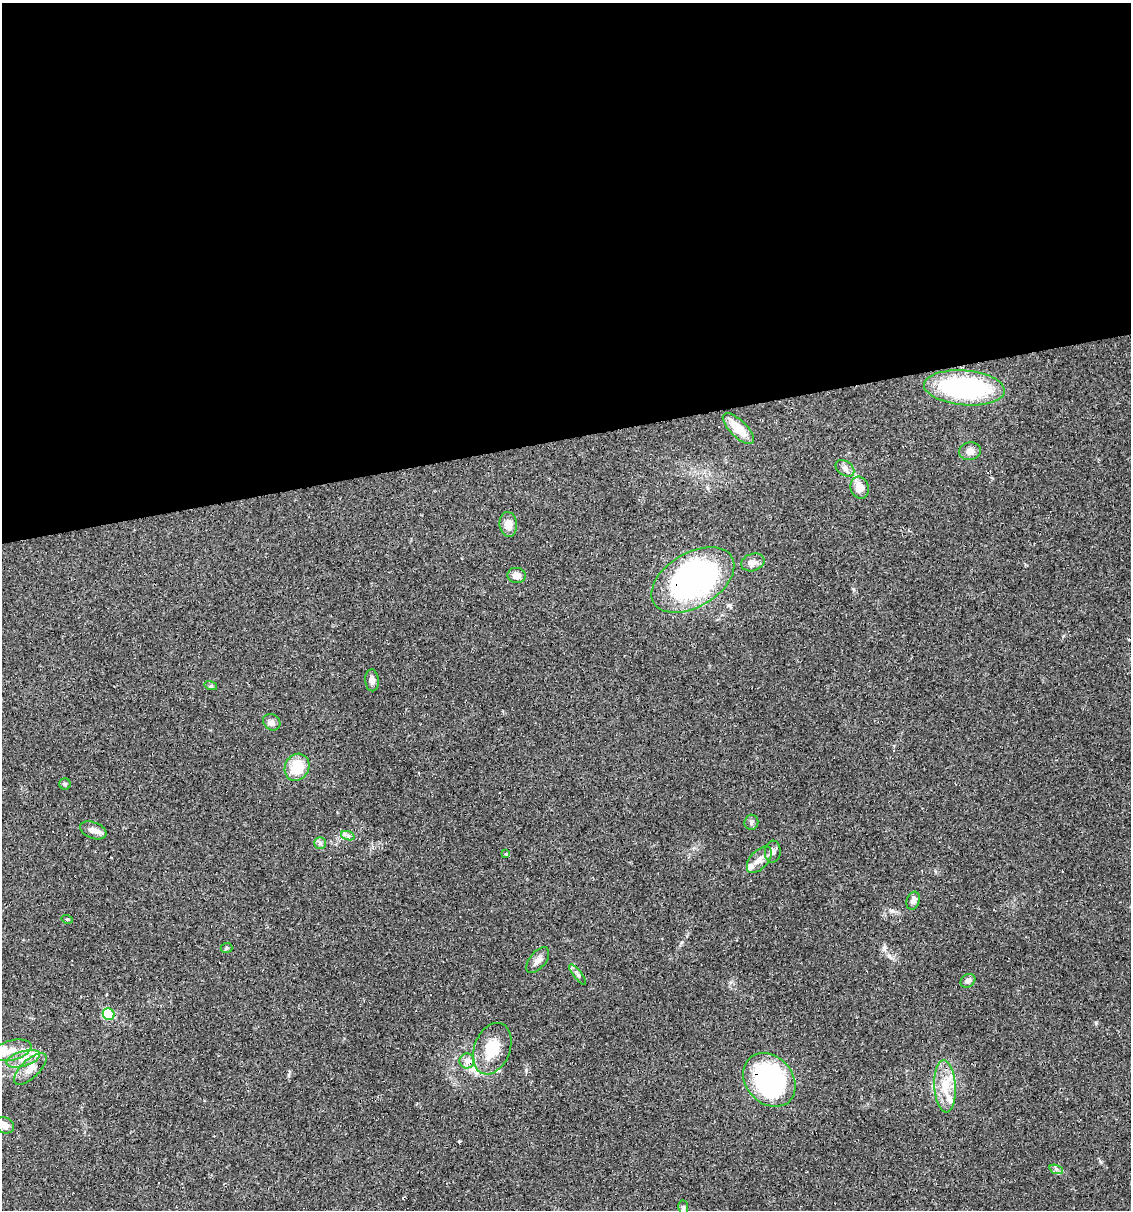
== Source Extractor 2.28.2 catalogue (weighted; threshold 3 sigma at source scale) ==
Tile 2 of 4 x 4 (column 2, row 1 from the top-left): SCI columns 1196-2324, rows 3625-4832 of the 4603 x 4832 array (HDU 1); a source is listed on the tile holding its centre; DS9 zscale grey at full resolution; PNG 1133 x 1212 px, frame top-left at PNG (2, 3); each listed source drawn as its Kron ellipse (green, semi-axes under 4 px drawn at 4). Shown black and unused: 36% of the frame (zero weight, under 2 of 3 exposures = <1% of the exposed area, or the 3 px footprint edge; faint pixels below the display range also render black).
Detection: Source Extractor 2.28.2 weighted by HDU 2 'WHT'; one run over the whole footprint, this tile lists its part. Background 0.0829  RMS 0.0064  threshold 0.0286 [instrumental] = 3 sigma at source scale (4.5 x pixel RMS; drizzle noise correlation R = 1.50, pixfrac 1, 0.0396/0.0396 arcsec/px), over >= 5 px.
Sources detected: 48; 3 cosmic-ray / hot-pixel residue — neither listed nor drawn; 7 inside a brighter listed object's ellipse — not listed separately; the other 38 listed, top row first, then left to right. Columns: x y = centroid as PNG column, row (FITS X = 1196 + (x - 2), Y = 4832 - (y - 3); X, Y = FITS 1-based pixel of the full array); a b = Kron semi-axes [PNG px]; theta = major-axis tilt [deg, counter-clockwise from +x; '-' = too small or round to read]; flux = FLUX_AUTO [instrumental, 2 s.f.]
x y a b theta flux
964 388 40 17 -5 96
738 429 20 8 -45 12
970 451 11 8 10 4.5
845 468 10 7 -36 2.8
860 488 11 9 -73 8
508 524 12 8 -85 7.1
753 562 12 8 17 3.6
517 575 9 7 -6 4.7
693 580 45 27 30 200
372 680 11 6 -86 2.8
211 686 6 4 -16 1.1
272 722 9 7 -38 2.8
297 767 14 12 62 17
65 784 6 5 - 1.1
751 822 7 7 - 1.6
93 830 14 8 -20 4.1
348 836 7 4 -19 1.4
320 843 6 6 - 1.4
773 852 11 8 85 2.6
506 854 3 3 - 1.1
759 860 16 9 48 5.5
913 901 9 6 72 2.8
67 919 5 3 - 0.59
226 948 6 5 - 0.97
538 960 15 8 51 3.7
578 974 12 4 -51 1.8
968 981 8 6 37 2.1
109 1014 6 5 - 31
492 1049 27 18 69 19
12 1050 20 10 15 9
23 1059 17 7 17 6.2
467 1061 7 7 - 2.9
30 1069 21 9 44 6.9
769 1080 29 23 -48 110
945 1086 26 11 -86 14
5 1125 9 7 -31 4.9
1056 1169 7 4 -19 1.3
683 1207 7 5 -81 1.3
Overlapping masked pixels (flux is a lower limit): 2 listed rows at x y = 693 580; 769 1080
Isophote crosses this tile's border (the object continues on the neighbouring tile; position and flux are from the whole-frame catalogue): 1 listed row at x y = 5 1125
Unlisted compact peaks at least as high as the median listed source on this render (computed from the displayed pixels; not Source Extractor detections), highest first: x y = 889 956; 459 1141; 526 1070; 884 948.